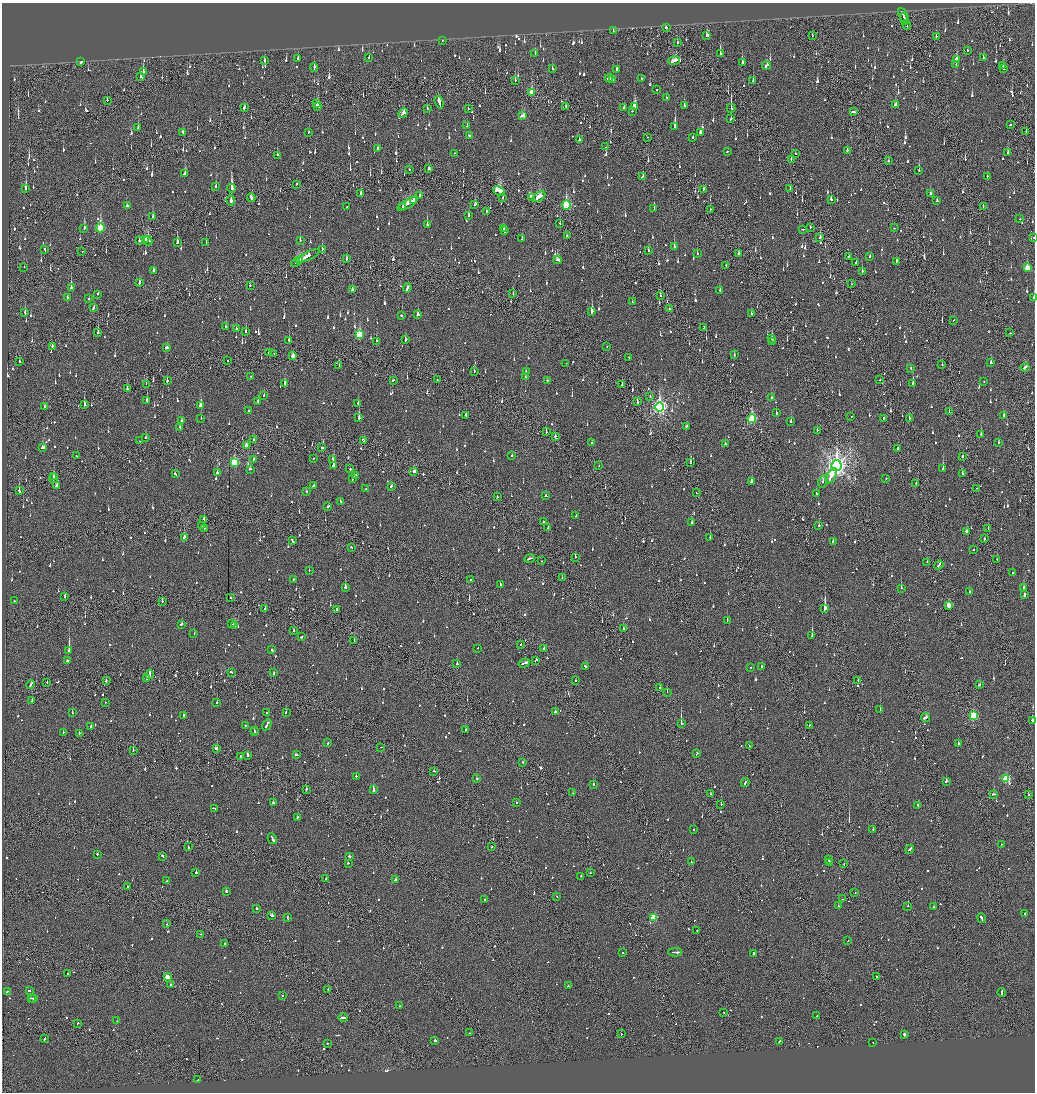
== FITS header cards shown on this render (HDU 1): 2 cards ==
NAXIS1  =                 2065
NAXIS2  =                 2180

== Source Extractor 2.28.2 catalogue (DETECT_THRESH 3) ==
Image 2065 x 2180 px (HDU 1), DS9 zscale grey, zoomed out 1/2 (1 PNG px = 2 x 2 image px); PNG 1037 x 1094 px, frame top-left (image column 1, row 2179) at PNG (2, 3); each listed source drawn as its Kron ellipse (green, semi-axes under 4 px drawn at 4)
Background -0.146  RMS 0.075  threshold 0.224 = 3 sigma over >= 5 px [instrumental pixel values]
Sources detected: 1742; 81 cannot appear on this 1/2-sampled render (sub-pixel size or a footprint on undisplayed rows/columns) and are neither listed nor drawn; of the other 1661, the 500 brightest by FLUX_AUTO listed and drawn (1161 fainter detections omitted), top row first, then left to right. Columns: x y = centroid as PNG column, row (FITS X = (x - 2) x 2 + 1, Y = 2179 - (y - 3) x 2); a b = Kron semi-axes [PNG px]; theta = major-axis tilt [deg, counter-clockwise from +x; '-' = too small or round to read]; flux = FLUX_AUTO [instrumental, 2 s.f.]
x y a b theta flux
903 15 7 1 -68 280
904 19 6 2 -65 280
907 25 5 1 - 200
666 28 2 2 - 930
613 31 2 2 - 80
707 35 4 2 - 91
812 35 3 1 - 69
936 36 2 1 - 140
442 40 2 2 - 91
677 43 2 1 - 270
967 50 2 2 - 180
535 53 2 2 - 80
720 54 3 2 - 280
983 57 2 1 - 260
369 58 3 2 - 110
298 59 3 2 - 110
674 60 6 2 22 230
957 60 4 3 - 230
264 61 3 2 - 85
81 62 3 2 - 130
742 62 3 2 - 240
956 64 2 2 - 70
766 66 4 2 - 190
1003 66 3 2 - 220
314 67 4 2 - 130
552 68 2 2 - 83
1004 68 2 2 - 220
617 70 3 2 - 110
143 72 3 2 - 180
141 77 3 2 - 110
609 78 4 2 - 210
641 78 2 2 - 120
515 80 3 2 - 100
612 80 3 1 - 110
753 81 3 2 - 100
657 90 2 2 - 84
531 92 4 2 - 340
666 98 3 2 - 130
107 100 2 1 - 170
439 102 6 2 -74 2200
317 103 3 2 - 72
896 105 3 2 - 270
566 106 2 1 - 280
635 106 4 2 - 580
684 106 3 2 - 150
244 107 4 2 - 140
317 107 4 2 - 340
624 107 2 2 - 170
427 108 2 2 - 83
731 108 4 2 - 400
468 109 2 1 - 100
632 111 2 2 - 140
854 112 3 2 - 140
403 113 5 3 - 140
523 116 4 3 - 100
731 119 3 2 - 130
1010 125 2 2 - 220
467 126 3 2 - 110
675 126 3 2 - 790
138 127 3 2 - 73
183 132 3 2 - 100
309 132 2 2 - 88
1026 132 2 2 - 140
700 133 3 2 - 160
469 136 3 2 - 110
648 137 2 1 - 86
693 137 2 2 - 160
579 140 2 2 - 370
606 147 2 1 - 74
377 148 3 2 - 78
847 150 2 2 - 200
728 152 2 1 - 110
1008 152 3 2 - 81
455 153 2 1 - 70
795 154 2 2 - 140
277 155 3 2 - 72
791 160 2 1 - 140
888 161 3 1 - 130
429 169 3 2 - 76
410 170 3 1 - 75
919 170 3 2 - 220
185 174 2 2 - 110
642 176 3 2 - 110
987 176 2 2 - 130
297 184 2 2 - 73
216 187 3 2 - 390
232 188 4 2 - 950
26 189 3 2 - 450
703 189 2 2 - 110
790 189 2 1 - 75
499 191 6 4 -25 690
361 193 4 2 - 160
930 194 2 2 - 71
419 196 2 2 - 69
531 197 4 2 - 310
539 197 7 3 33 280
251 198 4 2 - 220
503 198 2 2 - 150
831 199 3 2 - 66
231 200 5 2 - 92
413 201 4 2 - 160
937 201 2 2 - 120
408 204 12 3 32 620
475 204 3 2 - 93
566 205 4 3 - 1100
127 206 4 2 - 220
403 206 3 2 - 120
983 206 2 1 - 75
347 207 2 2 - 72
654 209 3 2 - 190
710 209 2 2 - 100
486 211 3 2 - 170
468 215 2 2 - 280
153 217 3 2 - 140
1020 219 2 2 - 120
560 223 2 2 - 68
427 225 3 2 - 340
810 227 2 1 - 79
84 228 3 2 - 140
100 228 4 3 - 850
894 228 2 2 - 110
503 229 4 2 - 120
803 229 3 2 - 91
504 231 3 2 - 140
567 236 2 2 - 89
820 237 3 2 - 230
1034 238 2 1 - 130
145 239 4 3 - 140
522 239 2 2 - 160
139 240 2 2 - 150
300 240 3 2 - 210
148 241 5 4 - 300
177 242 3 2 - 230
206 243 2 2 - 79
674 247 3 2 - 220
322 249 3 2 - 76
45 250 3 2 - 140
648 251 3 2 - 86
82 252 2 1 - 71
697 253 2 2 - 320
738 254 2 2 - 97
308 256 13 3 25 360
848 256 2 2 - 69
870 256 2 2 - 89
346 259 3 2 - 73
300 260 4 1 - 170
558 260 4 3 - 200
896 261 3 2 - 230
295 263 4 2 - 200
856 263 3 1 - 140
726 265 2 2 - 67
24 267 2 1 - 77
1027 268 4 3 - 330
153 270 2 2 - 140
862 271 2 2 - 200
139 282 3 2 - 110
851 284 2 2 - 110
250 285 2 2 - 95
71 288 4 2 - 760
407 288 5 2 - 210
352 290 3 2 - 130
720 291 3 2 - 230
98 294 2 2 - 120
513 294 2 2 - 98
660 296 3 1 - 200
1034 297 2 1 - 150
67 298 3 2 - 71
88 299 2 2 - 110
632 302 2 1 - 76
93 307 3 2 - 150
669 309 2 1 - 460
592 312 3 2 - 550
25 313 3 2 - 130
418 314 3 2 - 220
751 314 3 2 - 66
402 316 3 2 - 95
953 320 2 1 - 71
225 327 2 2 - 74
704 327 2 2 - 90
236 329 2 2 - 230
246 331 3 2 - 100
98 332 3 2 - 170
1010 333 2 2 - 70
359 335 4 3 - 780
772 339 4 2 - 120
289 340 3 2 - 390
405 340 3 2 - 93
376 341 3 2 - 80
772 341 2 2 - 99
52 347 3 2 - 87
607 347 2 1 - 89
167 348 3 2 - 110
268 353 2 2 - 77
273 353 2 1 - 67
734 355 2 2 - 120
293 356 3 2 - 150
629 357 2 2 - 170
19 361 2 2 - 220
228 361 2 2 - 68
566 363 2 1 - 78
991 363 3 2 - 240
942 365 2 2 - 77
339 366 2 1 - 66
1025 367 4 2 - 180
911 368 3 2 - 110
474 371 2 2 - 120
526 372 2 2 - 120
251 376 2 1 - 76
525 377 2 2 - 72
393 380 3 2 - 120
437 380 2 1 - 120
547 380 2 2 - 110
880 380 2 1 - 77
167 381 3 2 - 97
984 382 2 1 - 75
284 383 2 2 - 440
913 383 2 2 - 580
146 384 2 1 - 71
622 385 3 1 - 79
127 389 2 2 - 84
264 395 2 2 - 190
650 396 2 2 - 80
771 398 2 2 - 130
147 400 3 2 - 180
258 402 3 2 - 66
637 402 3 2 - 72
358 403 2 2 - 66
84 405 4 2 - 130
45 406 2 2 - 70
201 406 4 2 - 520
659 407 5 4 - 3800
249 410 2 2 - 130
949 412 3 2 - 69
776 413 2 2 - 75
466 415 2 2 - 88
1003 416 3 2 - 300
851 417 2 2 - 120
201 418 3 2 - 99
359 418 3 2 - 540
883 418 3 2 - 89
909 418 2 1 - 88
752 419 4 3 - 1300
181 421 2 2 - 68
791 422 3 2 - 180
686 426 2 2 - 76
180 428 3 2 - 150
817 430 2 2 - 90
546 432 2 2 - 110
981 434 2 2 - 71
555 436 3 2 - 230
146 438 2 2 - 110
253 440 2 2 - 100
140 441 2 2 - 81
363 441 4 2 - 83
998 442 2 2 - 110
592 443 2 2 - 200
725 444 2 2 - 130
246 446 3 2 - 140
43 448 4 2 - 160
322 448 2 2 - 370
898 449 2 2 - 140
77 456 3 2 - 130
512 456 2 2 - 72
962 457 3 1 - 81
313 458 2 1 - 71
253 459 2 2 - 140
333 460 4 2 - 120
234 462 4 3 - 940
690 463 3 2 - 210
599 465 2 2 - 68
333 466 3 2 - 830
836 466 5 5 - 8700
250 469 3 2 - 81
350 469 2 2 - 83
943 469 2 2 - 1400
414 471 3 2 - 230
217 473 3 2 - 320
175 474 3 2 - 100
963 474 2 2 - 200
54 476 3 2 - 160
355 476 4 2 - 140
831 476 8 3 60 430
54 478 4 1 - 180
886 478 2 1 - 110
353 479 3 2 - 130
752 481 3 2 - 230
823 481 6 2 68 78
916 483 2 2 - 91
313 485 3 2 - 110
57 486 3 2 - 110
391 486 2 2 - 76
977 488 2 1 - 87
366 489 2 1 - 88
19 491 3 2 - 240
306 491 2 2 - 86
696 493 2 1 - 72
816 493 2 2 - 210
546 496 2 2 - 180
497 497 2 2 - 76
340 502 2 1 - 190
328 506 3 2 - 120
576 516 3 2 - 130
204 519 3 1 - 170
543 522 2 2 - 74
692 522 4 2 - 96
819 525 2 2 - 170
202 526 3 1 - 100
204 528 2 2 - 66
548 528 2 2 - 76
988 529 3 1 - 89
967 532 3 2 - 170
184 537 3 2 - 260
710 537 2 2 - 160
984 539 3 1 - 75
292 540 4 2 - 190
833 541 2 2 - 110
351 547 2 2 - 69
974 549 2 2 - 98
575 557 2 2 - 150
530 558 5 2 - 160
997 559 2 2 - 130
541 561 2 1 - 93
927 562 2 2 - 120
939 565 4 2 - 130
309 570 2 2 - 120
1012 573 2 2 - 73
562 577 2 2 - 150
293 579 2 2 - 93
471 579 2 2 - 84
500 584 2 2 - 240
345 587 2 2 - 410
901 588 2 1 - 280
1024 588 2 2 - 300
969 592 2 2 - 110
1024 595 3 2 - 290
65 596 2 2 - 220
230 598 2 2 - 67
14 601 2 2 - 260
162 601 3 2 - 150
949 605 3 2 - 300
265 608 2 2 - 390
337 609 2 2 - 250
825 609 3 2 - 6600
727 620 2 2 - 110
182 624 3 2 - 84
231 624 2 2 - 170
235 625 3 2 - 230
623 629 3 2 - 190
293 630 2 2 - 110
194 634 2 2 - 84
812 636 2 2 - 1100
301 637 2 2 - 580
354 641 2 1 - 72
521 644 2 2 - 110
478 648 2 2 - 69
544 649 2 2 - 120
69 650 3 2 - 3600
272 650 3 2 - 100
536 660 3 1 - 96
67 661 3 2 - 92
524 663 6 2 19 220
457 664 2 2 - 99
585 666 4 2 - 140
761 666 2 2 - 110
751 667 2 2 - 96
231 672 3 2 - 89
274 673 3 2 - 110
150 674 5 1 - 240
147 678 3 2 - 99
858 680 2 2 - 68
106 681 3 2 - 130
576 681 2 2 - 160
47 682 2 1 - 100
30 684 4 2 - 130
979 685 3 2 - 93
660 688 2 2 - 67
667 692 2 1 - 110
32 701 2 1 - 130
105 702 2 1 - 92
217 702 2 2 - 270
880 709 2 2 - 330
286 712 2 2 - 150
555 712 2 2 - 180
72 713 2 2 - 110
266 713 2 2 - 81
184 715 2 2 - 95
973 715 3 3 - 1200
925 717 4 2 - 200
1033 721 3 2 - 88
681 724 2 1 - 2800
246 725 3 2 - 74
267 725 6 2 62 230
809 725 2 2 - 77
91 726 2 2 - 1900
466 729 2 2 - 110
254 730 2 2 - 66
63 732 2 2 - 120
255 732 2 2 - 81
79 733 2 2 - 67
328 743 2 2 - 130
958 744 2 2 - 440
749 746 2 1 - 83
381 747 2 1 - 190
216 748 3 2 - 400
133 750 2 1 - 120
296 754 3 2 - 130
697 754 3 2 - 90
247 755 2 2 - 290
240 756 2 2 - 170
523 762 2 2 - 91
434 771 2 2 - 180
356 776 2 2 - 120
477 779 2 2 - 210
1006 779 3 3 - 830
946 781 2 2 - 330
745 783 4 2 - 170
593 784 2 2 - 250
306 789 2 1 - 310
373 789 4 2 - 1000
573 793 2 2 - 94
711 794 2 1 - 100
994 794 3 2 - 87
1028 795 2 2 - 68
273 802 2 2 - 310
516 803 2 2 - 100
721 804 2 2 - 190
918 805 2 2 - 70
214 808 4 2 - 240
298 817 2 2 - 100
693 829 2 2 - 81
873 829 2 2 - 110
272 839 6 2 -60 240
1001 844 2 2 - 98
188 847 2 2 - 100
492 847 2 2 - 66
910 849 4 2 - 340
97 854 2 2 - 110
163 856 3 2 - 130
349 856 2 2 - 450
829 860 3 1 - 78
691 862 2 2 - 84
830 862 4 2 - 140
348 863 2 2 - 68
844 864 3 1 - 100
196 872 2 2 - 140
590 873 2 2 - 210
581 876 2 2 - 110
326 879 2 2 - 67
395 880 2 2 - 420
166 881 3 2 - 230
127 887 2 2 - 74
226 891 2 2 - 200
855 893 2 1 - 300
557 897 2 2 - 66
842 899 2 2 - 87
484 900 2 2 - 70
838 906 2 2 - 190
908 906 2 2 - 140
934 907 3 2 - 330
257 908 2 2 - 68
1025 914 2 2 - 97
272 915 3 2 - 330
287 917 2 2 - 86
654 917 3 3 - 620
982 918 5 2 - 130
167 924 2 1 - 89
697 931 2 1 - 83
200 934 2 1 - 160
848 941 2 1 - 72
225 943 2 2 - 95
623 952 2 2 - 70
675 952 7 2 -2 200
753 954 3 2 - 200
68 974 2 2 - 390
877 976 2 1 - 170
167 977 3 2 - 290
171 985 2 2 - 490
568 986 2 2 - 140
328 989 2 2 - 170
8 991 2 2 - 85
29 991 3 2 - 92
1002 992 4 2 - 170
283 995 2 2 - 76
31 998 2 2 - 160
34 998 2 2 - 120
400 1006 2 2 - 68
723 1012 2 1 - 99
817 1016 2 2 - 110
343 1018 4 2 - 530
117 1021 2 1 - 93
78 1023 2 2 - 68
469 1033 2 2 - 84
621 1034 2 1 - 390
904 1034 2 2 - 73
45 1038 3 2 - 87
435 1041 2 2 - 2300
779 1041 3 2 - 83
327 1043 2 2 - 130
873 1043 2 2 - 130
198 1079 2 1 - 130
At the frame edge (FLAGS 8, measured only in part): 3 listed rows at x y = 1034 238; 1034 297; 1033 721
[1161 fainter detections neither listed nor drawn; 81 sub-pixel or undisplayed-footprint detections neither listed nor drawn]